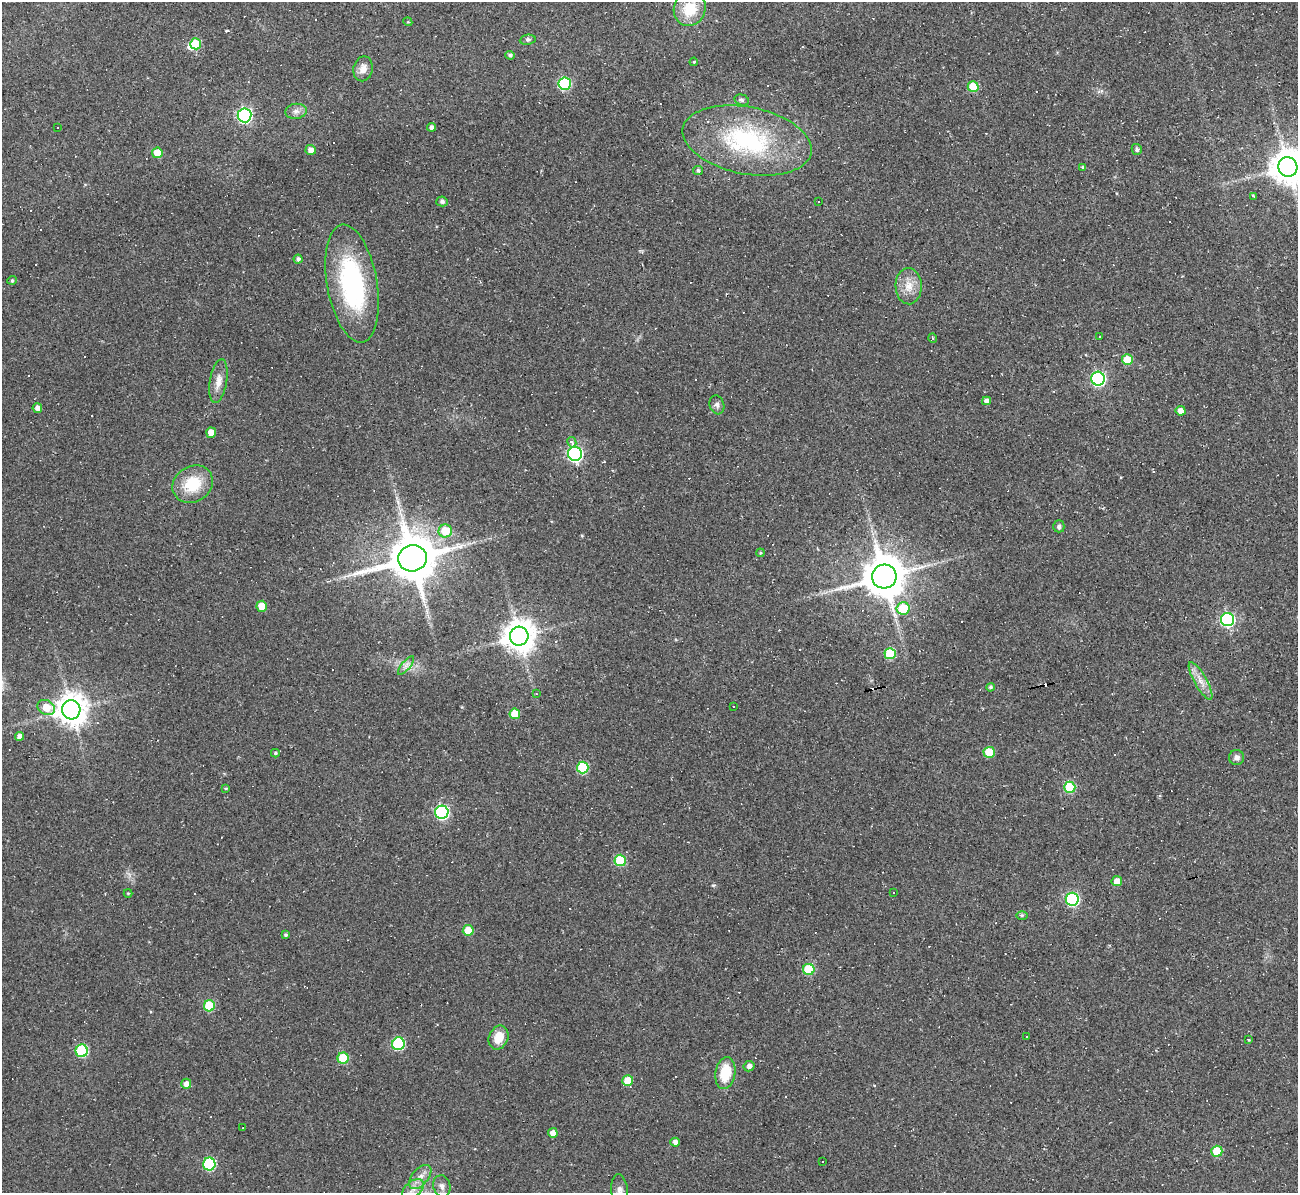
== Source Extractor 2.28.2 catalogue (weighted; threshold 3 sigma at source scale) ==
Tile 10 of 4 x 4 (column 2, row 3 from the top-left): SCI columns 1297-2592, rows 1333-2523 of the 5185 x 5166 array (HDU 1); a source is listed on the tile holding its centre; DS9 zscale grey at full resolution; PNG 1300 x 1195 px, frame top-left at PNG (2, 2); each listed source drawn as its Kron ellipse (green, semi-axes under 4 px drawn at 4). Shown black and unused: <1% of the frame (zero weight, under 2 of 3 exposures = <1% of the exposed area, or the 3 px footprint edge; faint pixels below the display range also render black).
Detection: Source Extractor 2.28.2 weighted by HDU 2 'WHT'; one run over the whole footprint, this tile lists its part. Background 0.105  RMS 0.013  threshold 0.0569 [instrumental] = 3 sigma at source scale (4.5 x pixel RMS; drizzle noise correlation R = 1.50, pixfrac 1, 0.05/0.05 arcsec/px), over >= 5 px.
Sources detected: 144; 1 inside a brighter object's white glare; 46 cosmic-ray / hot-pixel residue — neither listed nor drawn; the other 97 listed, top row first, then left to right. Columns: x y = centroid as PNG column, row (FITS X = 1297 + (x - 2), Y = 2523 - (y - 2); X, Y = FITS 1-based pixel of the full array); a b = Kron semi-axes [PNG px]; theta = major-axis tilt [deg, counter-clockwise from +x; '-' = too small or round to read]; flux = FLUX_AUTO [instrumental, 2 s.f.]
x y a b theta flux
690 9 17 15 64 37
408 22 4 3 - 1.2
528 40 8 5 7 2.9
196 44 5 5 - 47
510 55 4 4 - 3.3
694 62 4 3 - 1.2
363 69 12 9 78 10
565 84 6 6 - 110
973 87 5 5 - 40
742 100 7 5 -16 2.7
296 111 11 7 8 6.1
244 115 7 7 - 260
432 127 4 4 - 5.4
57 128 2 2 - 0.91
747 141 65 33 -11 170
1137 149 5 5 - 3.5
311 150 5 5 - 8.4
157 153 5 5 - 22
1083 167 4 3 - 2
1288 167 10 9 - 2700
698 170 5 4 - 2.6
1254 196 3 2 - 2.1
442 201 5 5 - 3.5
818 201 3 2 - 1.1
298 259 4 4 - 3.9
12 280 5 4 - 2
352 283 60 25 -80 180
909 286 18 13 -88 18
1099 336 3 3 - 2.7
933 338 5 3 - 1.1
1127 360 5 5 - 33
1098 379 7 6 - 220
218 381 22 8 80 12
987 401 4 4 - 6.5
717 405 9 7 -73 4.4
37 408 5 5 - 5.8
1181 411 5 4 - 9.4
211 433 5 5 - 15
572 442 5 3 - 4.9
575 454 7 7 - 300
193 484 21 17 33 43
1059 526 6 5 - 3.4
445 531 7 6 - 30
760 553 4 3 - 1.2
413 558 14 13 - 5800
884 577 12 12 - 4300
262 606 5 5 - 19
903 608 6 6 - 44
1227 620 6 6 - 230
519 636 9 9 - 2100
890 654 5 5 - 65
406 665 11 3 50 3.6
1200 681 21 6 -61 12
990 687 4 4 - 2.5
536 694 3 2 - 2.2
733 707 3 3 - 5.5
46 708 9 7 -28 28
71 710 9 9 - 2000
515 714 5 5 - 27
19 736 4 4 - 7.1
989 752 5 5 - 38
275 753 4 4 - 1.7
1237 757 7 7 - 5.3
583 768 6 6 - 73
1070 787 5 5 - 66
226 788 3 2 - 1.4
442 812 7 6 - 190
620 860 6 5 - 60
1117 881 5 5 - 13
893 892 2 2 - 1.2
128 893 4 4 - 1.2
1072 899 6 6 - 170
1022 915 6 4 1 1.9
468 930 5 5 - 25
286 935 4 4 - 2
809 969 5 5 - 58
209 1006 5 5 - 49
498 1037 12 9 66 22
1027 1037 3 3 - 3.6
1249 1039 3 3 - 4.2
398 1044 6 6 - 120
82 1051 6 6 - 100
343 1058 5 5 - 54
749 1066 5 5 - 5.6
725 1073 16 10 81 37
628 1081 5 5 - 27
186 1084 5 5 - 7.2
243 1128 3 2 - 1.8
553 1133 5 4 - 8.8
675 1142 5 4 - 5.2
1217 1151 5 5 - 40
823 1161 2 2 - 1.1
209 1164 6 6 - 100
420 1177 14 8 49 9.9
442 1186 11 8 -75 7
413 1189 12 7 39 9.5
620 1190 16 8 -84 8.8
Isophote crosses this tile's border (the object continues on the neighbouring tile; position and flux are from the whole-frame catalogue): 3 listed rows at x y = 690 9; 1288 167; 620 1190